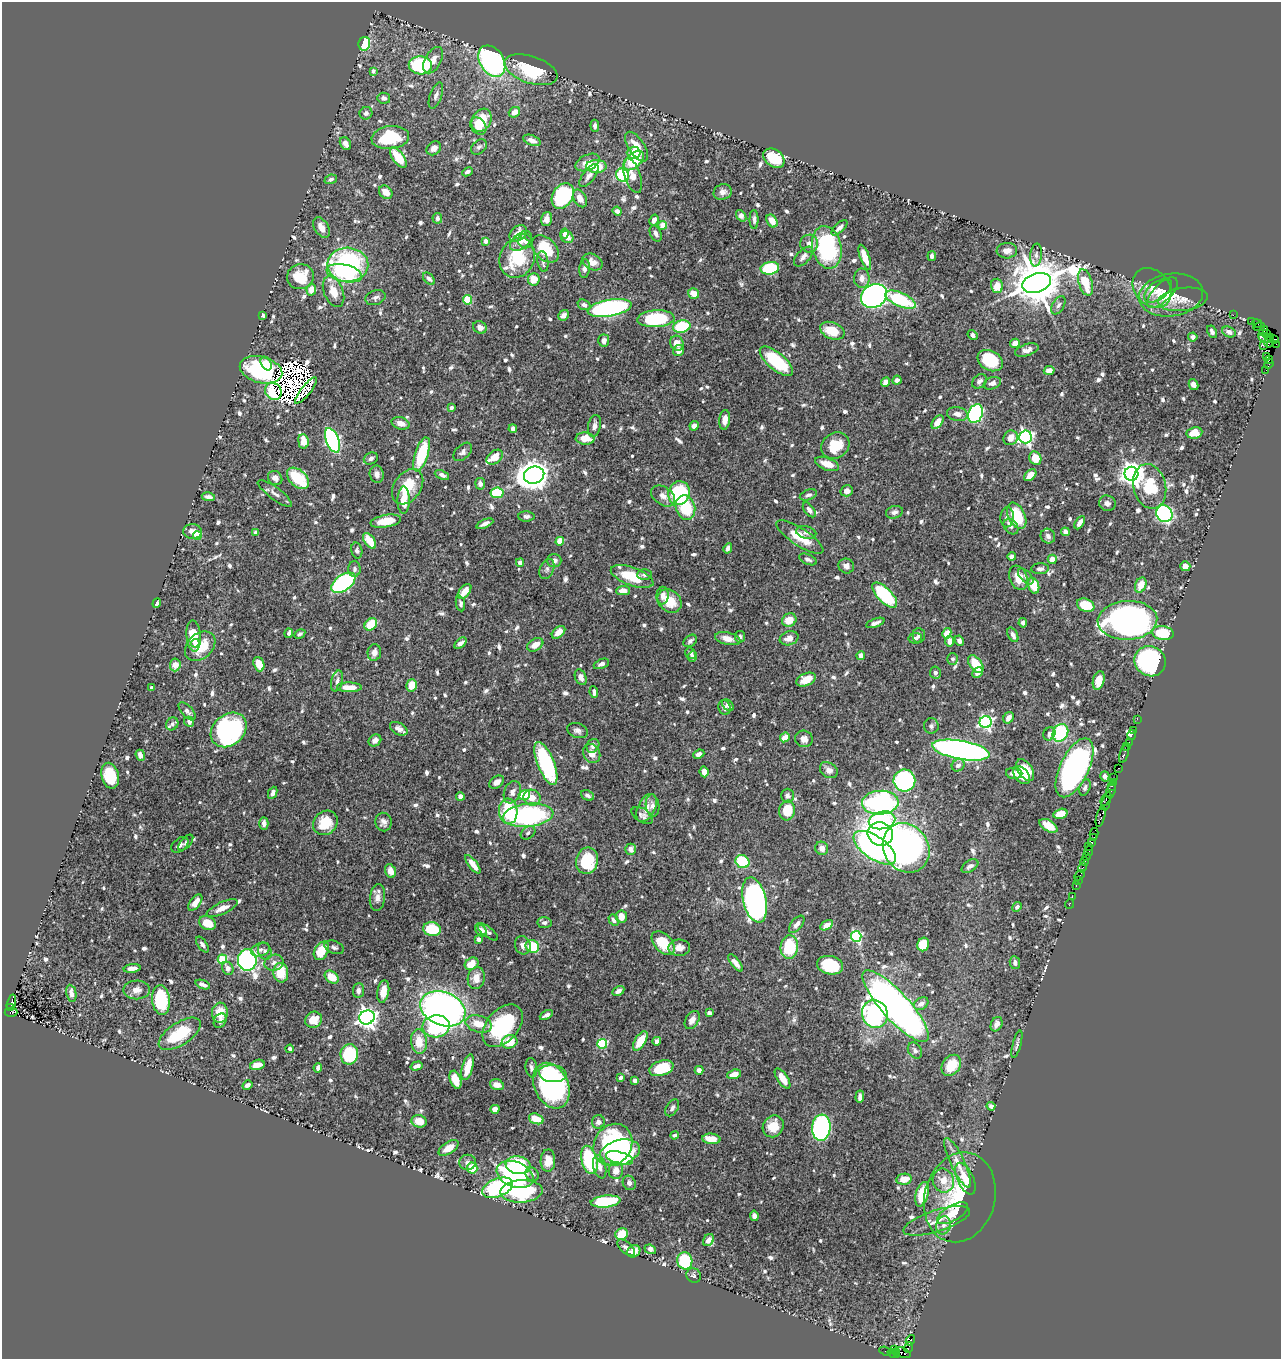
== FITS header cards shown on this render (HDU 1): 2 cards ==
NAXIS1  =                 1279
NAXIS2  =                 1357

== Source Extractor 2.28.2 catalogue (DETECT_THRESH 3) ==
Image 1279 x 1357 px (HDU 1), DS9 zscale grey, 1 PNG px = 1 image px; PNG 1283 x 1361 px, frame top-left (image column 1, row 1357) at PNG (2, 2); each listed source drawn as its Kron ellipse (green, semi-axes under 4 px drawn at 4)
Background 0.488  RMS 0.0072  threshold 0.0217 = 3 sigma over >= 5 px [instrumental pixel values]
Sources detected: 917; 12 with non-positive FLUX_AUTO (blend fragments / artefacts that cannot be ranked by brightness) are neither listed nor drawn; of the other 905, the 500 brightest by FLUX_AUTO listed and drawn (405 fainter detections omitted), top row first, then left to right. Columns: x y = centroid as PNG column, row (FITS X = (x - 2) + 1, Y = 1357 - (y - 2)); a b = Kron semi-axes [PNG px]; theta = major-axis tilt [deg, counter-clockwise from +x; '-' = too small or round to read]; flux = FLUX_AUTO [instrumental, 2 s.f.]
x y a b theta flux
364 44 7 6 - 20
433 60 14 8 61 4.8
492 61 17 12 -58 98
420 65 11 9 -3 48
531 70 27 13 -18 28
373 71 4 3 - 2.6
436 95 13 6 70 2.5
384 98 6 5 - 1.8
514 112 6 5 - 4.2
366 113 6 6 - 1.7
481 120 12 9 60 15
478 126 9 7 -52 7
595 126 6 4 -85 1.6
390 137 19 11 7 30
532 140 9 5 -22 3.3
345 143 7 5 -60 2.9
479 147 9 6 39 1.5
636 147 17 8 -57 7.7
434 148 8 6 38 2.6
634 153 7 6 - 5.7
398 157 12 5 -54 16
774 158 12 8 -36 21
634 160 12 7 44 23
588 162 13 7 25 5.4
596 166 10 6 1 16
467 172 5 4 - 1.7
623 175 7 6 - 45
589 176 14 6 53 2.8
633 176 18 8 -72 4.9
331 179 6 4 23 1.4
386 192 7 6 - 5
723 192 9 7 16 2.7
563 196 14 10 59 60
580 198 9 6 -61 3.7
617 211 5 4 - 2.7
741 216 6 4 -52 2.2
437 218 5 5 - 1.5
546 219 7 5 75 2.4
754 219 9 4 -89 1.6
654 220 6 4 61 2.5
772 221 7 5 -58 6.5
663 225 4 4 - 8.5
322 228 11 7 -60 4.4
839 228 10 4 43 2.4
518 233 10 7 42 5.8
564 233 5 4 - 2.1
656 234 8 5 -67 2.1
567 237 7 5 -41 3.7
486 241 4 4 - 4.8
521 241 13 7 40 3.8
525 241 7 6 - 2.1
809 244 9 9 - 3.1
827 247 21 14 -78 58
545 249 16 11 -46 18
1007 251 10 7 3 3.7
1036 255 11 6 83 2
932 256 5 4 - 1.6
803 257 12 6 47 2.6
865 257 13 4 -70 8.6
517 258 21 17 67 26
543 261 10 5 -82 1.6
592 262 11 7 -27 4.7
348 265 20 17 -2 100
770 268 9 6 10 41
585 269 9 5 84 2.2
344 273 18 8 -13 18
300 277 13 12 - 15
862 278 10 8 89 3.3
429 279 7 4 -45 1.7
534 279 6 6 - 6.9
1036 283 15 9 19 2700
1086 283 14 6 -74 13
997 286 7 6 - 7.2
1152 288 22 17 -48 9.2
311 290 6 4 80 6.3
1158 291 16 9 38 3.2
334 292 16 9 -67 7.7
694 293 6 5 - 6.3
1162 293 20 9 45 4.1
1171 295 32 21 8 16
874 296 13 11 33 280
375 298 10 7 20 2
1183 299 25 11 8 6.1
467 300 4 4 - 19
900 300 16 7 -24 33
584 305 7 5 -23 2.1
1058 305 10 5 61 1.6
610 308 22 8 10 130
564 315 6 5 - 2.2
1233 315 2 2 - 6.7
263 316 4 3 - 1.5
656 319 18 8 3 40
1252 322 2 2 - 6.3
1257 324 5 2 - 1.8
480 327 7 6 - 2.5
682 327 9 6 13 30
1259 327 6 3 12 28
832 331 13 8 -22 13
1263 331 5 3 - 20
1212 332 6 4 -62 1.8
1229 332 7 5 -25 2.6
1267 333 2 2 - 6
973 335 5 4 - 1.6
1193 337 4 4 - 2
1270 337 3 3 - 81
1265 338 7 3 -23 54
1274 339 3 2 - 33
604 341 6 5 - 2.7
1268 342 5 3 - 58
677 343 7 6 - 4.4
1015 343 5 4 - 4.1
1276 344 2 2 - 3.2
1264 345 3 2 - 42
1027 350 12 6 18 3.4
679 351 6 5 - 3.4
1267 357 3 2 - 24
1269 360 4 2 - 39
776 361 20 8 -40 32
990 361 13 9 -30 23
266 363 7 5 -60 5.4
1269 364 5 3 - 31
261 370 22 13 -15 40
1266 370 2 2 - 8.4
1049 371 5 4 - 3
897 380 5 4 - 2
979 381 8 6 44 2.2
885 382 5 4 - 4.4
992 383 9 6 20 2.1
1193 385 6 4 -62 2.5
306 390 16 5 52 2.7
273 391 9 7 -53 20
451 408 4 4 - 1.7
957 414 10 7 -8 3.1
976 414 10 7 65 100
725 420 10 5 84 3.5
938 422 8 5 52 5.1
401 423 9 6 -16 3.3
594 426 11 6 79 2.7
694 426 5 4 - 2.7
513 429 4 4 - 2.4
1194 433 8 5 11 8.7
1025 437 6 6 - 140
1011 438 8 7 - 4.4
585 439 9 6 -3 7.4
332 440 13 6 -68 120
303 441 7 5 -83 6.3
835 446 15 12 35 13
463 452 11 7 44 2.1
422 454 18 6 72 25
495 457 9 6 36 7.4
371 458 7 5 26 1.4
1035 458 7 6 - 8.5
827 464 12 6 -20 6.4
377 474 9 7 -79 2.5
1131 474 7 7 - 520
442 475 7 4 -22 2.1
534 475 10 8 16 760
1030 475 7 4 43 5.8
275 478 8 6 -42 2.4
298 478 13 8 -43 22
480 484 5 5 - 2.4
1150 486 22 16 -76 21
408 487 19 13 55 14
847 491 6 5 - 2.8
275 493 20 6 -37 2.6
497 493 6 5 - 20
679 493 12 10 68 40
808 495 9 5 20 1.5
663 496 13 8 -35 3.5
208 497 7 3 -10 1.8
404 500 13 6 89 8.6
1107 503 8 7 - 2.1
685 507 12 9 -74 20
809 510 8 4 -53 2.3
894 512 8 6 16 1.9
1164 514 9 7 -57 90
526 516 8 5 0 1.7
1017 516 14 8 -64 21
1007 517 10 6 87 2.4
386 521 15 6 10 10
1080 523 7 4 60 2.6
485 524 9 4 24 2.3
1011 527 9 6 -49 1.7
193 532 9 7 1 3.7
256 532 4 4 - 1.6
1065 532 4 4 - 2.5
806 533 10 6 -13 2.2
197 536 4 4 - 15
1048 536 8 7 - 2
800 537 27 8 -33 11
370 541 9 5 -53 11
560 541 4 4 - 13
728 548 5 4 - 2.5
357 550 8 5 -76 1.4
1012 557 4 4 - 2.3
808 559 9 5 -24 1.5
1052 559 4 4 - 4.8
554 560 7 6 - 2.7
520 563 4 4 - 2.6
846 566 8 7 - 2.7
1185 566 5 5 - 3.8
354 569 8 6 -90 1.5
547 569 10 6 68 1.9
1040 569 9 5 3 2
645 575 7 5 0 1.6
1026 576 10 5 -46 1.7
632 577 22 9 -20 20
1018 578 12 8 -69 7.3
343 583 14 8 36 84
1034 585 8 5 -71 11
1141 585 8 5 68 7.2
623 591 7 4 2 5.2
464 592 9 5 51 5.1
885 595 16 7 -46 41
663 596 9 6 83 3.1
670 601 13 10 -44 11
157 603 5 4 - 1.4
460 604 8 4 -80 1.5
1086 605 9 6 -23 13
789 620 7 6 - 7.6
1127 620 30 19 3 300
875 623 10 3 20 2.3
1023 623 5 4 - 1.6
371 624 7 5 42 14
558 632 8 5 41 6
289 633 5 3 - 2.3
947 633 5 4 - 6
1163 633 11 7 -9 21
300 634 6 4 30 1.3
919 635 7 6 - 1.6
1013 635 8 4 -61 2.2
194 636 15 7 -85 12
740 637 6 5 - 1.4
789 638 9 7 18 4.5
915 638 7 5 10 1.6
728 639 13 6 -13 4.2
690 641 7 5 37 1.7
949 641 5 4 - 3.5
959 641 5 4 - 1.6
195 643 4 3 - 2.7
461 643 7 4 41 2
535 645 9 5 31 5.5
200 646 17 12 42 15
374 652 8 7 - 3.7
691 653 6 5 - 1.6
692 656 5 4 - 1.4
861 656 4 4 - 3.9
953 659 6 5 - 1.5
1150 661 16 14 -31 65
259 664 7 5 -70 6.3
601 664 8 4 23 1.7
976 664 10 6 -53 14
175 665 6 5 - 5.5
978 672 6 4 44 3.1
935 673 6 5 - 1.8
581 677 8 5 -66 2.7
806 679 10 6 24 6.7
1099 680 9 5 76 6.1
337 681 11 5 75 2
412 685 6 5 - 9.3
349 687 12 4 -2 6.5
152 688 4 3 - 2.4
594 692 6 3 -82 1.5
728 705 7 4 -44 2
725 707 7 6 - 2.1
187 711 11 5 -48 2.6
1008 718 6 5 - 3.2
1137 719 2 2 - 12
189 722 5 4 - 1.5
986 722 6 6 - 110
172 724 7 6 - 1.4
931 726 8 7 - 1.4
399 729 9 5 -29 3.5
229 730 19 15 41 86
578 730 10 7 -20 2
1133 730 2 2 - 22
1060 733 9 7 61 36
1049 734 7 5 58 1.7
1131 735 5 4 - 36
785 737 5 4 - 6.1
804 739 9 8 - 3.1
375 740 7 5 40 3.2
1129 742 2 2 - 24
593 746 7 6 - 2.2
1127 746 3 2 - 31
961 750 29 9 -10 310
592 753 10 8 -61 4.3
699 754 6 4 24 2.7
1124 754 9 2 72 43
140 755 5 4 - 2.1
546 763 23 8 -68 59
958 765 7 5 37 2.3
1075 768 32 14 64 160
1119 768 3 2 - 28
829 770 9 7 -37 2.8
1025 770 12 7 -57 11
704 772 5 4 - 3.5
1014 773 8 5 -5 3
1021 775 10 6 -49 6
110 776 13 8 -75 19
1105 776 5 4 - 2.9
1114 778 2 2 - 5.3
904 781 11 11 - 81
497 782 8 5 36 3.5
1114 782 3 3 - 36
1112 786 3 2 - 26
1085 787 8 5 68 1.4
1111 791 8 2 65 54
512 792 12 8 68 3.2
273 793 6 4 65 2.2
524 795 6 5 - 14
588 795 7 5 -25 1.5
460 796 4 4 - 2.8
787 796 7 6 - 1.4
532 798 8 8 - 6.3
1106 799 7 3 58 86
880 803 18 12 3 110
1106 803 7 3 76 160
652 806 11 6 -82 2.4
647 808 15 8 63 5.3
787 810 10 8 83 13
508 811 13 9 -87 24
1060 814 7 5 14 7.6
528 815 25 11 6 94
642 815 12 6 -32 1.9
1101 817 11 3 74 140
882 820 13 8 12 31
384 822 9 8 - 2.6
264 823 6 4 -89 2.3
325 823 13 11 43 13
1049 826 10 5 -30 9.1
528 833 8 5 40 1.4
880 834 13 11 -20 420
1094 834 5 3 - 72
1093 838 4 2 - 25
1092 842 3 3 - 43
186 843 10 5 48 1.4
180 845 10 6 38 2.5
1089 846 2 2 - 23
822 848 7 6 - 2.7
875 848 24 11 -35 160
906 848 26 22 -55 200
630 849 5 5 - 3.3
1089 851 5 3 - 110
1086 857 3 2 - 23
587 861 13 11 78 25
742 861 7 6 - 24
1085 861 4 3 - 77
473 864 11 4 -54 5
970 866 9 5 32 2.2
1083 867 5 2 - 20
390 871 7 5 -72 3.5
1079 875 6 3 49 30
1078 881 3 2 - 17
1076 885 3 2 - 30
377 897 13 7 82 2.9
1072 897 3 2 - 11
755 900 23 11 -76 210
195 903 9 5 53 5.6
1069 904 5 2 - 9.5
1017 907 5 4 - 1.4
222 908 17 6 24 5.1
622 917 6 5 - 5.2
613 920 6 4 -58 1.8
207 923 9 6 -25 9.4
544 923 7 5 5 1.3
797 924 10 5 50 2.5
827 925 7 4 30 4.3
432 929 9 7 -9 20
481 930 7 5 -48 4.8
488 932 12 5 -37 1.6
856 936 5 5 - 54
478 939 4 4 - 1.8
663 943 14 8 -47 15
923 944 7 5 70 18
202 945 9 4 -55 1.8
523 945 9 7 -71 2.5
532 946 7 6 - 21
334 947 10 6 -21 1.5
789 947 12 8 84 23
679 948 10 8 2 4.5
260 950 10 6 21 1.7
265 951 9 6 -68 1.5
321 951 10 6 60 11
222 959 5 4 - 23
247 960 11 9 -85 160
274 963 10 8 20 2.5
735 963 10 4 -52 3
1015 963 6 5 - 2.1
472 964 7 6 - 7.2
830 965 13 9 -12 26
132 968 8 4 7 3.4
228 968 7 5 -62 2.9
281 973 10 7 -85 13
332 977 8 5 -36 8.4
476 978 11 8 79 5.8
203 985 7 3 -21 2.2
137 990 13 9 1 4.2
358 991 7 5 84 2
383 991 11 6 80 6.3
618 991 6 4 28 1.9
71 993 8 5 -79 3
161 1000 15 9 -84 36
11 1003 8 3 75 310
921 1004 8 5 37 2.8
896 1006 46 14 -48 370
10 1008 3 3 - 250
443 1009 23 16 -22 240
11 1012 6 4 0 390
220 1013 10 8 84 7.7
709 1013 4 4 - 1.9
875 1014 14 12 -65 100
546 1015 7 3 27 1.8
367 1017 8 7 - 340
313 1020 9 8 - 7.3
692 1020 10 6 58 2.8
220 1021 7 6 - 1.9
479 1024 13 8 -15 7.6
997 1024 7 5 63 2.9
436 1026 13 11 4 54
503 1026 24 16 49 40
180 1034 24 11 33 22
640 1041 11 5 59 12
657 1041 4 4 - 2.9
419 1042 12 8 -84 8.3
510 1042 8 6 19 11
602 1044 5 5 - 40
1017 1044 14 3 75 1.4
290 1049 4 4 - 1.5
915 1051 8 6 -59 2
349 1054 10 8 80 36
257 1065 7 5 15 5.5
951 1065 11 8 53 14
417 1066 6 4 17 2.4
468 1067 13 5 74 10
318 1068 4 3 - 1.7
531 1068 10 6 -82 1.8
661 1068 12 7 18 24
699 1070 4 4 - 3.5
553 1074 14 8 -6 17
734 1074 7 4 16 5.7
621 1077 4 3 - 1.7
782 1078 12 5 -56 6.3
456 1080 9 5 -71 11
635 1081 4 4 - 5.4
247 1085 5 3 - 2.1
497 1085 7 5 -17 3.4
551 1086 24 17 -65 98
860 1097 6 4 85 2.4
991 1106 4 4 - 2.2
672 1108 9 5 60 1.8
495 1109 4 4 - 4.4
536 1119 7 5 -18 9
419 1121 8 6 -16 6.2
598 1122 7 6 - 2.2
773 1126 11 10 - 9.4
821 1128 13 9 85 130
674 1135 4 3 - 1.5
711 1139 9 5 -4 7.2
613 1145 21 18 57 70
449 1148 11 6 33 6
620 1152 20 12 15 69
620 1158 14 6 -15 28
589 1160 14 7 -75 39
548 1161 11 7 88 6.4
467 1162 8 7 - 2.1
958 1163 27 7 -65 6.1
518 1165 12 9 -10 28
600 1167 12 6 -76 3.1
472 1168 6 5 - 11
616 1171 8 7 - 4.7
515 1174 19 12 -21 93
532 1174 7 6 - 1.6
904 1179 8 5 10 8.1
965 1179 17 8 -65 9.8
943 1181 12 10 -69 7
629 1183 7 6 - 2
497 1188 16 9 21 49
522 1191 21 11 3 52
922 1194 12 6 75 13
960 1197 45 35 75 37
606 1201 15 6 6 37
953 1213 17 7 30 9.3
754 1216 5 4 - 2.6
937 1221 35 10 18 8.1
943 1225 9 7 76 2.7
622 1234 6 5 - 14
708 1240 6 5 - 3.3
626 1248 10 5 -41 1.9
650 1249 6 4 -21 2.8
634 1251 7 6 - 4.1
685 1261 8 7 - 34
694 1275 8 7 - 1.5
910 1340 6 3 59 93
908 1348 5 3 - 37
894 1349 4 2 - 32
885 1351 6 2 -22 21
896 1352 4 3 - 90
894 1353 6 3 -18 77
903 1353 8 4 -24 84
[405 fainter detections neither listed nor drawn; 12 non-positive-flux detections neither listed nor drawn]